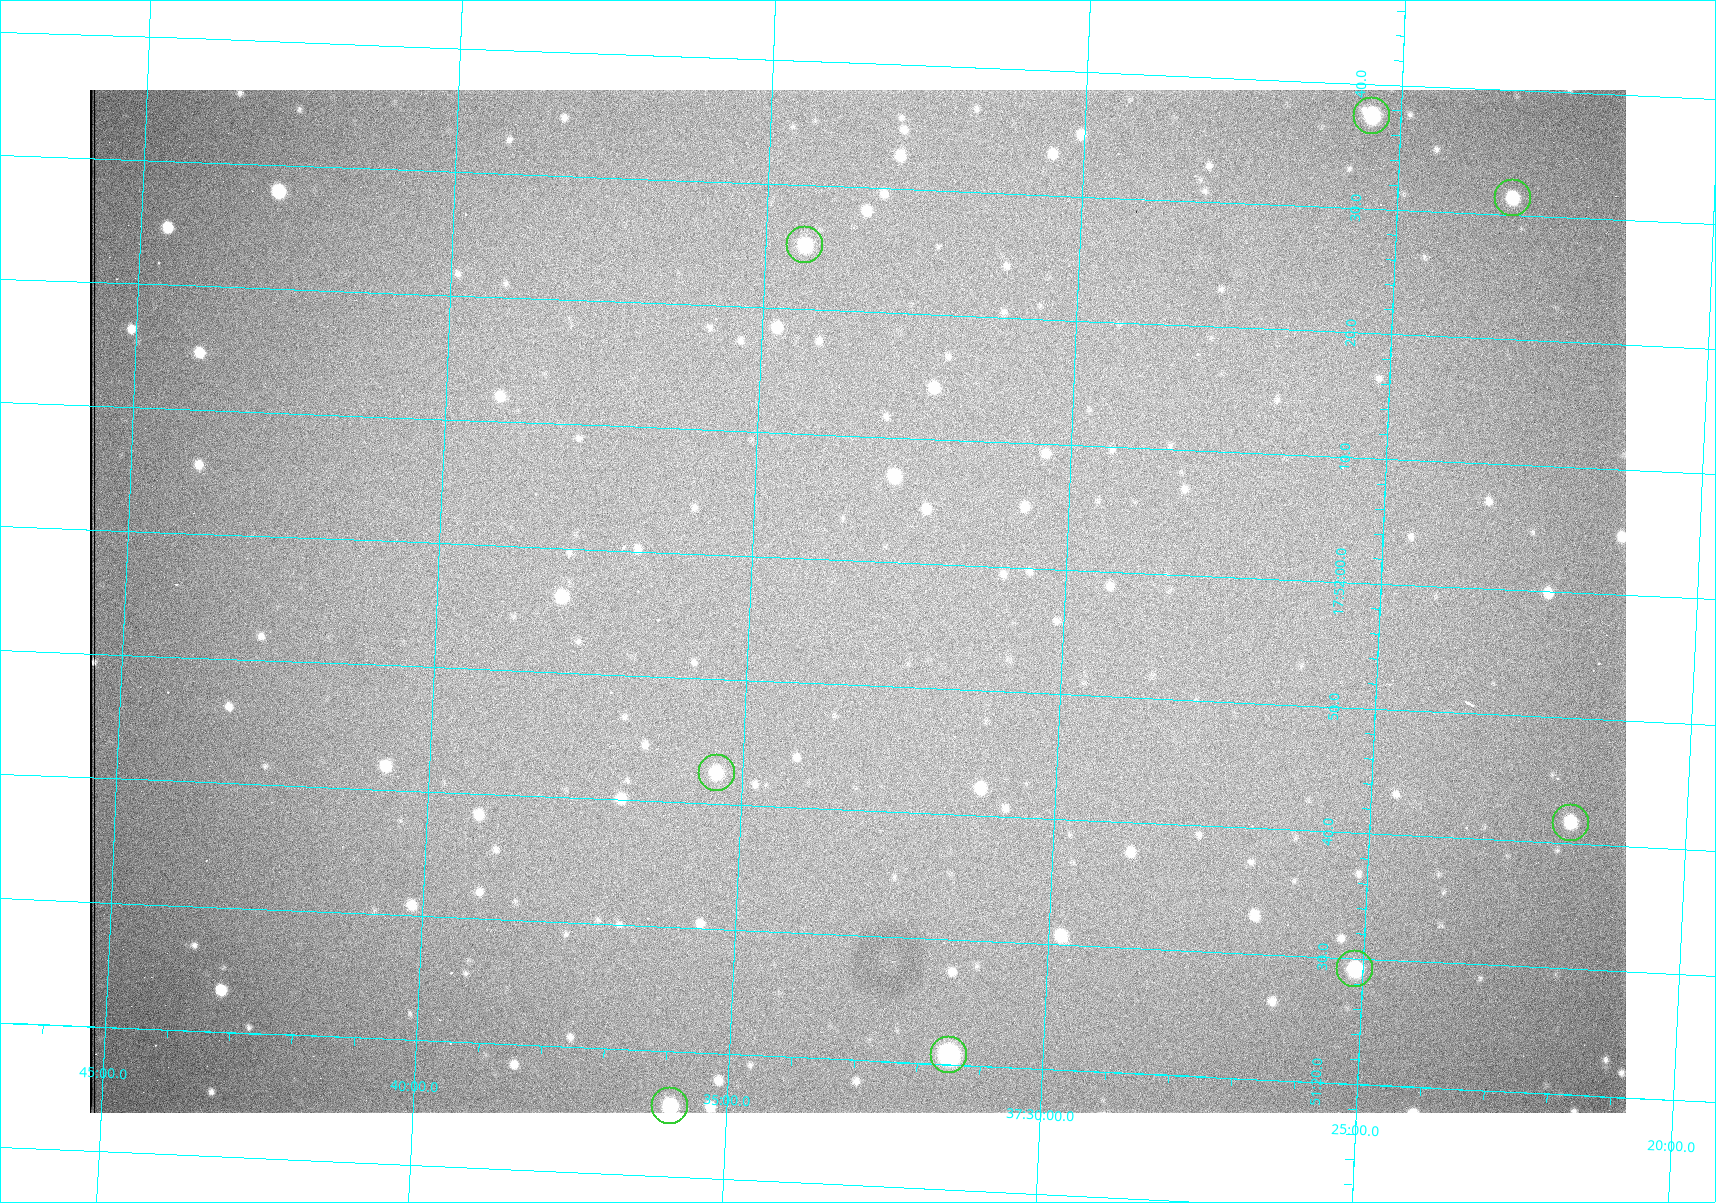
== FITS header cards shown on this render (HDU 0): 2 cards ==
NAXIS1  =                 1536 /fastest changing axis
NAXIS2  =                 1023 /next to fastest changing axis

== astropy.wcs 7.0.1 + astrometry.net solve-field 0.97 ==
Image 1536 x 1023 px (HDU 0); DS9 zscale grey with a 90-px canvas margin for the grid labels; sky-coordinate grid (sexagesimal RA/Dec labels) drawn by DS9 from the SOLVED WCS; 8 Tycho-2 reference stars matched to detected sources circled (green)
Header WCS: RA---TAN/DEC--TAN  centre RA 17:51:57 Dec +37:33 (267.99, +37.55 deg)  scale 0.958 arcsec/px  FOV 24.5' x 16.3'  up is +87 deg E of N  parity flipped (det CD > 0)
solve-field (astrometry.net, Tycho-2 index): VERIFIED the header's WCS against the Tycho-2 star catalogue (8 matches, 0 conflicts) and refined it, rather than solving blind
Solved WCS: RA---TAN-SIP/DEC--TAN-SIP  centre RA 17:51:57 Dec +37:33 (267.99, +37.55 deg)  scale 0.956 arcsec/px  FOV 24.5' x 16.3'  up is +87 deg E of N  parity flipped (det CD > 0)
The solver's refit moves the header's centre by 0.87 arcsec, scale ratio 0.9976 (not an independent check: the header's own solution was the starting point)
Tycho-2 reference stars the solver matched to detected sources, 8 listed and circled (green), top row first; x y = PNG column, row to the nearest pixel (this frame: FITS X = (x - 90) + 1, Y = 1023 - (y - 90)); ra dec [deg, ICRS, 3 dp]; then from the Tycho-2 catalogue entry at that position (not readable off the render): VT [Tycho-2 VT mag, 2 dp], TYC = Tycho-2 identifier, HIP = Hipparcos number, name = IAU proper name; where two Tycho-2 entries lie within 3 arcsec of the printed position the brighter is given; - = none
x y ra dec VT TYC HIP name
1372 116 268.156 +37.424 11.25 2620-712-1 - -
1513 198 268.131 +37.386 12.62 2620-526-1 - -
805 245 268.105 +37.573 11.82 3089-995-1 - -
717 773 267.927 +37.590 11.84 3089-1137-1 - -
1571 823 267.924 +37.364 11.94 2620-391-1 - -
1355 969 267.871 +37.419 11.35 2620-812-1 - -
949 1055 267.836 +37.525 9.96 3089-889-1 - -
670 1106 267.815 +37.598 11.54 3089-1081-1 - -